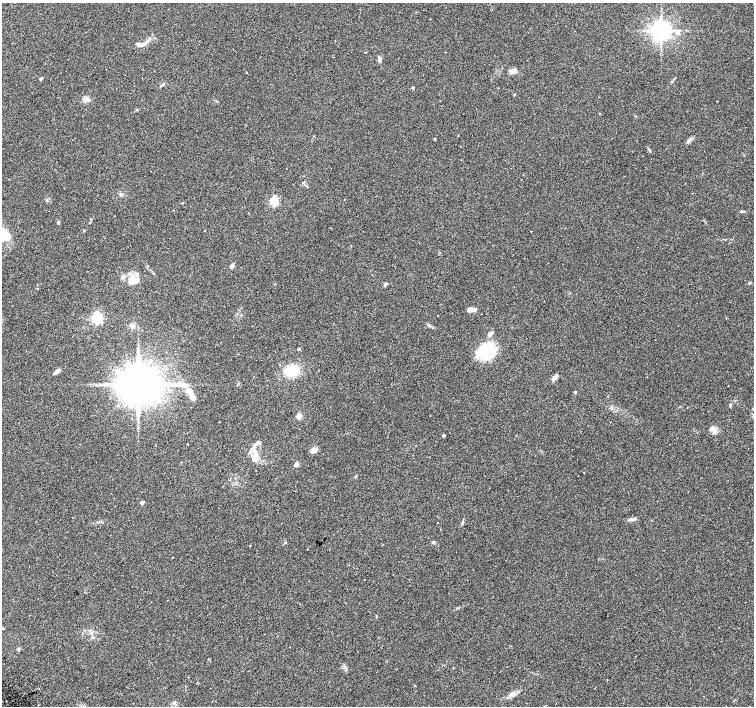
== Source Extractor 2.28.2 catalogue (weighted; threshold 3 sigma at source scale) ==
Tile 7 of 4 x 4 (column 3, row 2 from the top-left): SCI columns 3033-4536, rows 3003-4410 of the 6070 x 6070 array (HDU 1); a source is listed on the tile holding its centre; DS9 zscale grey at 2 x 2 block average (1 PNG px = mean of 2 x 2 image px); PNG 756 x 708 px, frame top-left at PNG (2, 3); no overlay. Shown black and unused: <1% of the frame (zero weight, under 2 of 3 exposures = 2% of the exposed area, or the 3 px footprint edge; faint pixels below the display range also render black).
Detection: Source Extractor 2.28.2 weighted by HDU 2 'WHT'; one run over the whole footprint, this tile lists its part. Background 0.118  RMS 0.0099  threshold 0.0445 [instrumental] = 3 sigma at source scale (4.5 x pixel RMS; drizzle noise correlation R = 1.50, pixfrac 1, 0.0396/0.0396 arcsec/px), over >= 5 px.
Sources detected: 62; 7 inside a brighter listed object's ellipse — not listed separately; the other 55 listed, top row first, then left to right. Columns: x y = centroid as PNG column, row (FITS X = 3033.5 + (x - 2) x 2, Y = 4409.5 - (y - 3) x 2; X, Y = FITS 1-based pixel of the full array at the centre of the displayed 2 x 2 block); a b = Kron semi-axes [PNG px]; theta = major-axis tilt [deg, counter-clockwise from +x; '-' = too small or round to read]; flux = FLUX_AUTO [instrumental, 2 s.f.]
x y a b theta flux
661 30 5 5 - 1600
677 32 6 5 - 7.8
146 42 7 4 45 6.9
139 44 7 4 2 8.6
379 59 5 3 - 10
515 70 8 5 42 9.8
246 72 3 2 - 0.88
41 79 4 3 - 2.7
163 84 4 3 - 2.6
413 88 2 2 - 3.7
86 99 6 6 - 11
434 139 3 3 - 1.9
689 140 6 3 38 4.9
303 182 3 3 - 1.9
121 195 4 4 - 3.4
274 201 3 3 - 140
741 211 4 3 - 2.4
58 222 3 2 - 3.8
84 230 3 2 - 1.3
232 266 6 4 61 5.6
123 277 5 4 - 6.3
132 277 9 7 75 18
750 283 4 3 - 2.1
385 284 5 3 - 3.6
471 310 10 4 2 11
97 318 4 3 - 330
132 326 6 5 - 7.8
490 334 7 4 60 6.5
299 349 3 2 - 4.4
487 351 15 13 43 110
292 371 11 9 11 67
56 372 9 4 38 8.1
554 378 8 5 47 8.6
138 385 10 9 - 8000
185 385 6 4 11 6.4
191 392 8 4 -66 9.7
575 392 3 3 - 2.7
299 416 3 3 - 42
714 431 9 8 - 11
444 435 2 2 - 4
313 450 9 6 25 10
256 454 13 4 -64 14
254 459 8 5 -50 10
296 464 3 3 - 18
583 472 2 2 - 4.7
142 503 3 3 - 8.7
630 519 6 3 18 4.2
462 522 4 2 - 1.7
437 523 2 2 - 1.5
433 542 4 3 - 3.2
173 557 2 2 - 4.5
19 649 4 3 - 2.6
512 694 11 6 25 11
734 700 3 2 - 1.2
174 703 6 3 49 4.4
Diffuse or blended objects may show on this block-average render without a row.